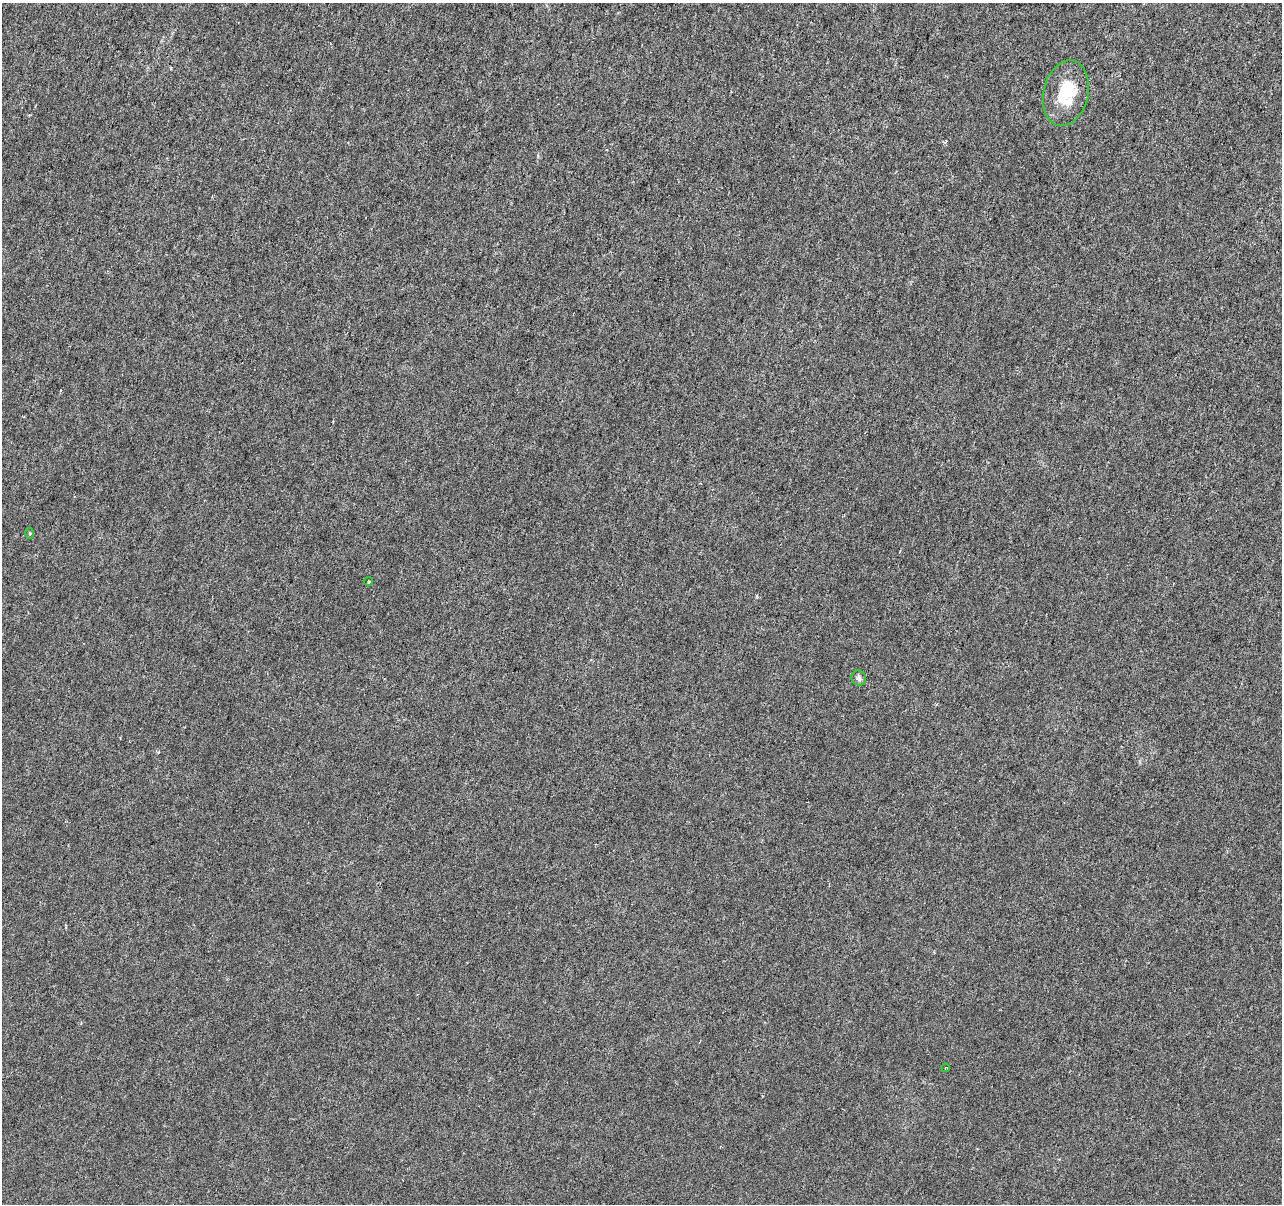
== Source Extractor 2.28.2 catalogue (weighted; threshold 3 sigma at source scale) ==
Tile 10 of 4 x 4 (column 2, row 3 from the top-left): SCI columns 1281-2560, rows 1424-2625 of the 5128 x 5312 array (HDU 1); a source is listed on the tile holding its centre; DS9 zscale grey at full resolution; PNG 1284 x 1206 px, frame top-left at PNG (2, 3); each listed source drawn as its Kron ellipse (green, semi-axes under 4 px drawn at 4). Shown black and unused: <1% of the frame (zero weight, under 3 of 6 exposures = <1% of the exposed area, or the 3 px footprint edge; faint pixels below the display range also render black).
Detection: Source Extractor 2.28.2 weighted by HDU 2 'WHT'; one run over the whole footprint, this tile lists its part. Background -1.32e-04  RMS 0.0013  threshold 0.00513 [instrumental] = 3 sigma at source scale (4.09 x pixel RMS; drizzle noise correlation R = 1.36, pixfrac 0.8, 0.0396/0.0396 arcsec/px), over >= 5 px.
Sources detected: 5; all 5 listed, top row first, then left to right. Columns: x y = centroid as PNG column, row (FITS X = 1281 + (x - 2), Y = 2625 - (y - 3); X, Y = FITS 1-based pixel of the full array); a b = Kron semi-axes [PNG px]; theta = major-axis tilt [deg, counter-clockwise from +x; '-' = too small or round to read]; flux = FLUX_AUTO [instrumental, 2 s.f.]
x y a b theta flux
1066 93 33 22 77 5.3
30 533 5 3 - 0.12
369 581 4 3 - 0.1
859 678 7 7 - 0.39
945 1068 4 2 - 0.093